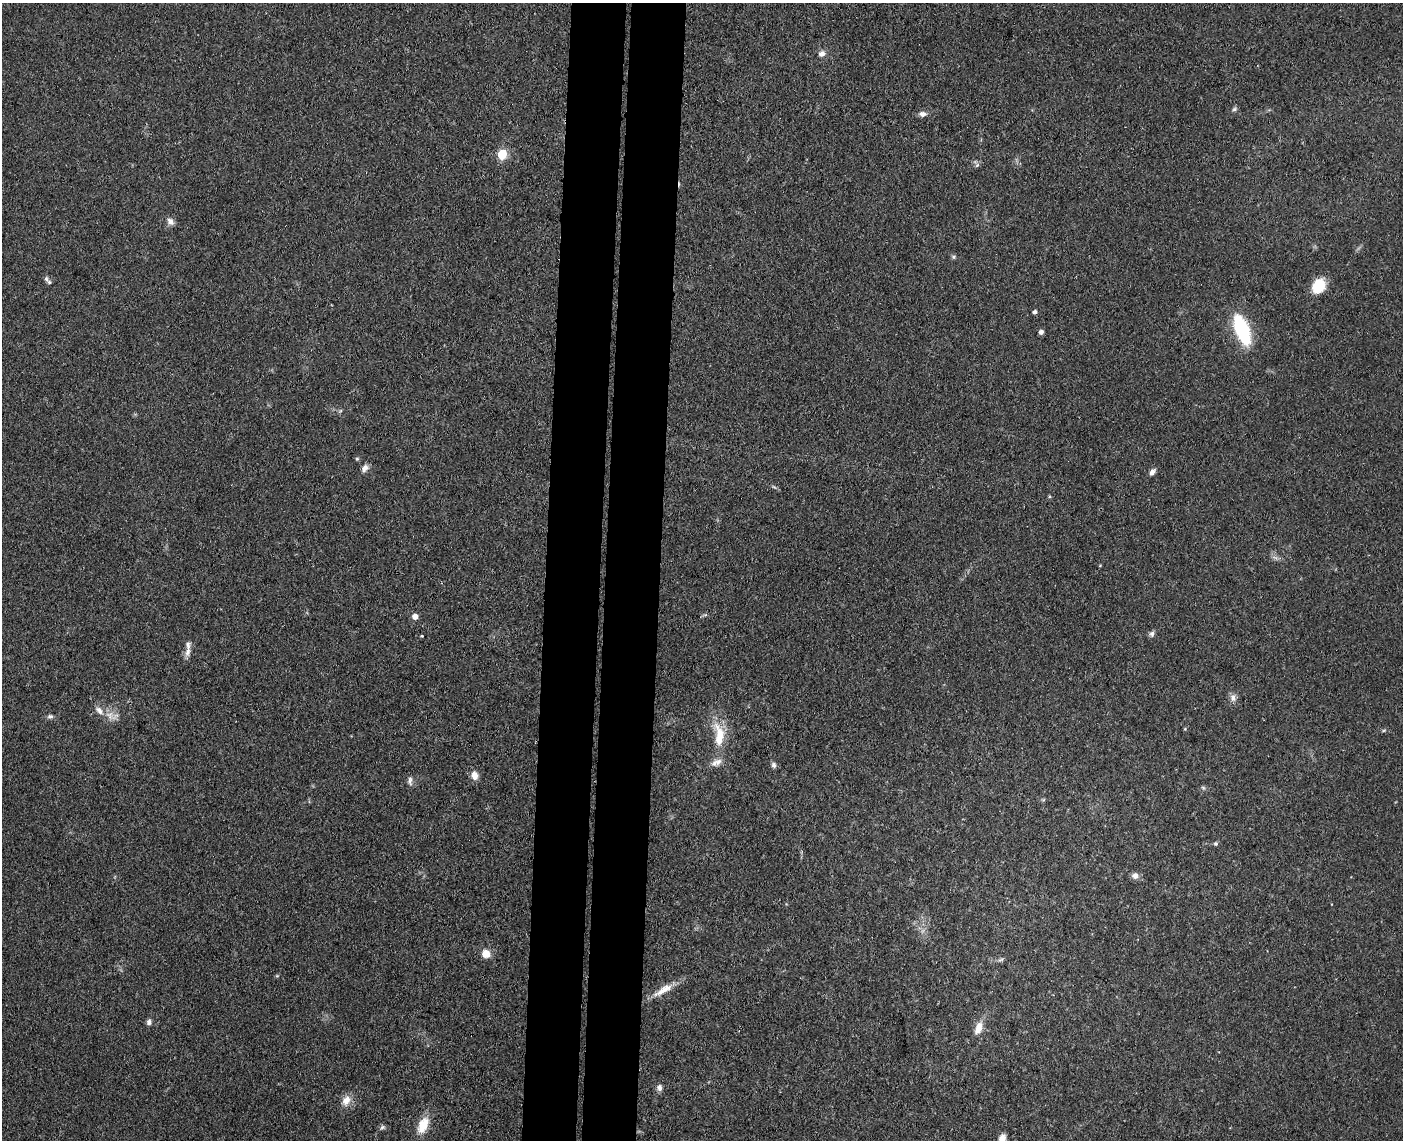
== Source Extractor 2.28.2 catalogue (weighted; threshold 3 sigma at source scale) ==
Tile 8 of 3 x 4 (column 2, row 3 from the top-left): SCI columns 1675-3075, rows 1146-2283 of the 4640 x 4568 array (HDU 1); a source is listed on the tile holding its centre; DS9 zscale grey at full resolution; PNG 1405 x 1142 px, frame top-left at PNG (2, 3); no overlay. Shown black and unused: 8% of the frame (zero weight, under 3 of 4 exposures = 5% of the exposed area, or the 3 px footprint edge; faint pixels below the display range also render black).
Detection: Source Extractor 2.28.2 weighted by HDU 2 'WHT'; one run over the whole footprint, this tile lists its part. Background 0.13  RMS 0.0071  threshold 0.0321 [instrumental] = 3 sigma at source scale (4.5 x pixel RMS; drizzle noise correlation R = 1.50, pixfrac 1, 0.05/0.05 arcsec/px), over >= 5 px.
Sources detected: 46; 4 inside a brighter listed object's ellipse — not listed separately; the other 42 listed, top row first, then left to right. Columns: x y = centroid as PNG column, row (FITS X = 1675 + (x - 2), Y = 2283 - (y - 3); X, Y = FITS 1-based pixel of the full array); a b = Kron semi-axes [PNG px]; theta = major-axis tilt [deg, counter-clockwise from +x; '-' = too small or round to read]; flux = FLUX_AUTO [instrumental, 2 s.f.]
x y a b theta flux
822 54 8 7 - 3.5
1234 109 8 5 27 1.4
923 114 9 7 1 3.3
502 154 6 5 - 36
977 165 7 4 45 1.5
170 222 10 8 -52 3.7
954 257 7 5 0 1.3
46 279 7 5 -86 1.5
1319 286 15 12 55 19
1035 312 4 4 - 2.2
1242 330 33 13 -69 51
1041 332 5 5 - 2.6
340 411 6 4 71 0.97
357 459 5 5 - 0.92
365 468 10 7 52 3.3
1152 472 9 6 51 2.9
415 616 6 5 - 4.7
1152 634 8 6 82 2
422 636 3 2 - 1.6
188 651 16 7 75 4.2
1233 698 10 6 90 3.2
110 715 14 11 -53 6.8
50 716 8 6 1 1.8
1185 729 5 4 - 0.74
719 735 37 14 -85 21
774 765 8 6 -89 2.1
475 775 10 7 -79 5.4
410 781 13 6 -89 2.4
1203 788 6 5 - 1.2
1216 844 5 5 - 1.2
1135 876 7 7 - 4
486 954 8 7 - 8.9
1001 960 9 4 10 1.5
277 976 5 3 - 0.71
663 990 32 9 31 10
149 1022 7 6 - 2.4
978 1028 18 9 70 7.9
659 1087 8 7 - 2.9
346 1100 15 10 58 6.7
423 1125 20 11 64 14
382 1127 7 5 22 1.6
1002 1138 9 8 - 4.8
Isophote crosses this tile's border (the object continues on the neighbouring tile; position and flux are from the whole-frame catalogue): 1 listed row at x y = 1002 1138